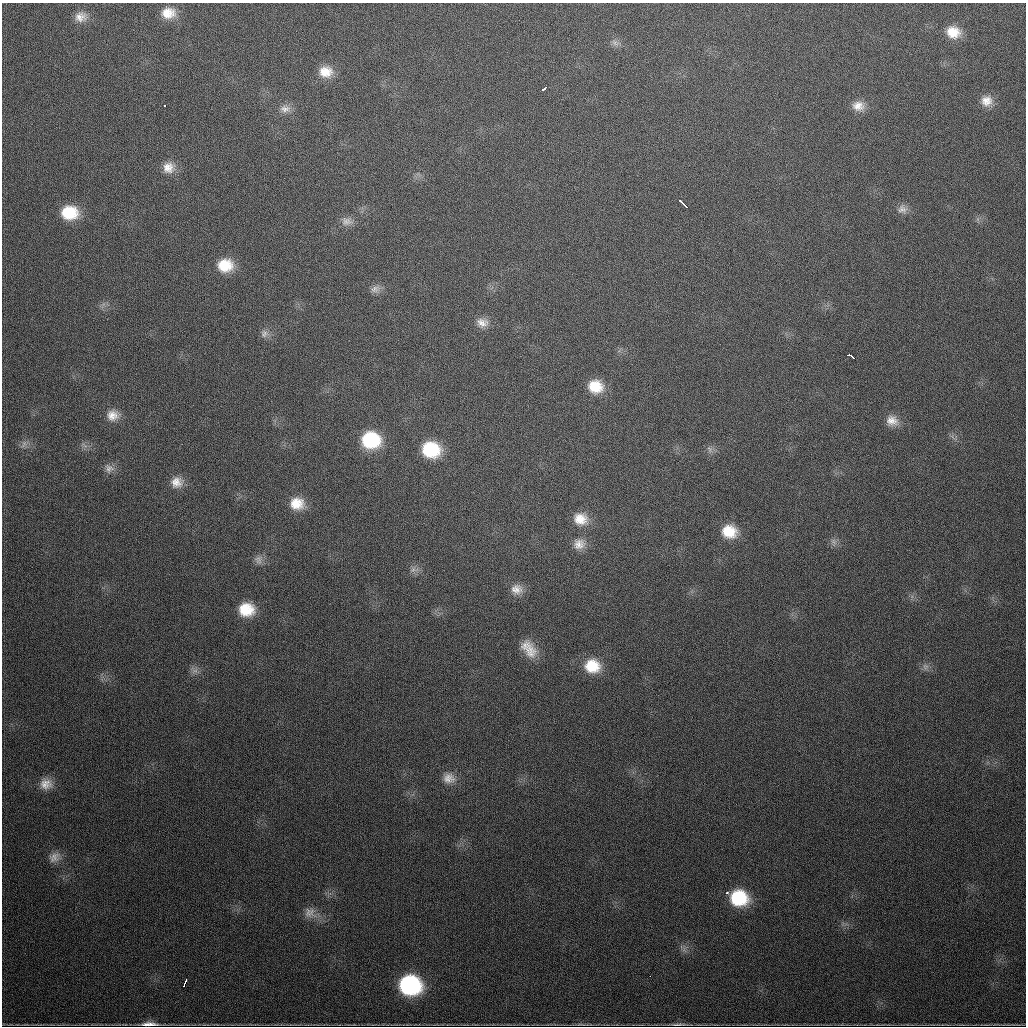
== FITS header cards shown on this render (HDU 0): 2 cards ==
NAXIS1  =                 1024
NAXIS2  =                 1024

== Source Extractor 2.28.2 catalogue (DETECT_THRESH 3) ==
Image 1024 x 1024 px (HDU 0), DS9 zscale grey, 1 PNG px = 1 image px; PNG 1028 x 1028 px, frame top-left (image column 1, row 1024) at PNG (2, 3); no overlay
Background 557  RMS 18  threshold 55.5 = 3 sigma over >= 5 px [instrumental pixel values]
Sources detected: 57; all 57 listed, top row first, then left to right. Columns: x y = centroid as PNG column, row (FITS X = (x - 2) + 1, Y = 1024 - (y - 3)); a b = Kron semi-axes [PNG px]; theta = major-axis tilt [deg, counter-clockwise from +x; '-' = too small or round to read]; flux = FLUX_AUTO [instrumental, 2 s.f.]
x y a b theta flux
168 13 16 13 2 21000
80 17 16 13 3 13000
953 32 16 13 -17 24000
615 43 11 7 -36 5500
326 72 17 14 -4 22000
544 88 6 3 39 5100
986 101 14 13 - 15000
164 106 3 3 - 8000
858 106 16 13 -2 15000
285 109 15 10 3 10000
168 167 16 15 - 16000
680 201 3 3 - 2400
685 205 8 2 -45 5000
902 209 13 11 -13 8800
69 213 18 15 -1 46000
346 221 16 12 -4 10000
225 265 16 14 3 33000
375 289 14 9 23 7400
482 323 16 12 -10 12000
264 334 12 8 83 6200
849 355 3 3 - 5900
853 357 6 2 -36 4600
595 386 15 13 -17 31000
113 415 15 13 4 14000
892 421 16 13 -18 14000
371 440 17 15 -9 82000
24 444 12 6 61 5000
710 449 9 6 -59 4700
431 450 16 14 -11 70000
109 468 13 12 - 9000
177 482 15 13 23 14000
297 503 17 15 -1 26000
580 519 18 14 -11 22000
729 531 16 14 -15 31000
834 542 10 6 -53 4900
579 544 15 14 - 14000
258 560 13 10 -78 7800
414 570 12 8 9 6400
517 589 16 14 -6 15000
246 609 17 14 -5 36000
529 649 26 15 -53 25000
592 666 19 17 -8 38000
925 667 9 8 - 5400
195 671 11 5 21 5000
449 778 16 14 -5 14000
46 784 17 15 -3 17000
54 857 16 12 31 12000
727 893 3 3 - 4000
739 898 18 16 -13 68000
310 913 18 15 -23 14000
684 950 9 5 -75 4700
650 976 2 2 - 1600
185 983 7 3 67 6300
410 985 19 17 -11 160000
149 1024 20 5 1 9300
580 1024 16 3 0 2600
678 1024 20 3 2 4200
At the frame edge (FLAGS 8, measured only in part): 1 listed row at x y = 149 1024